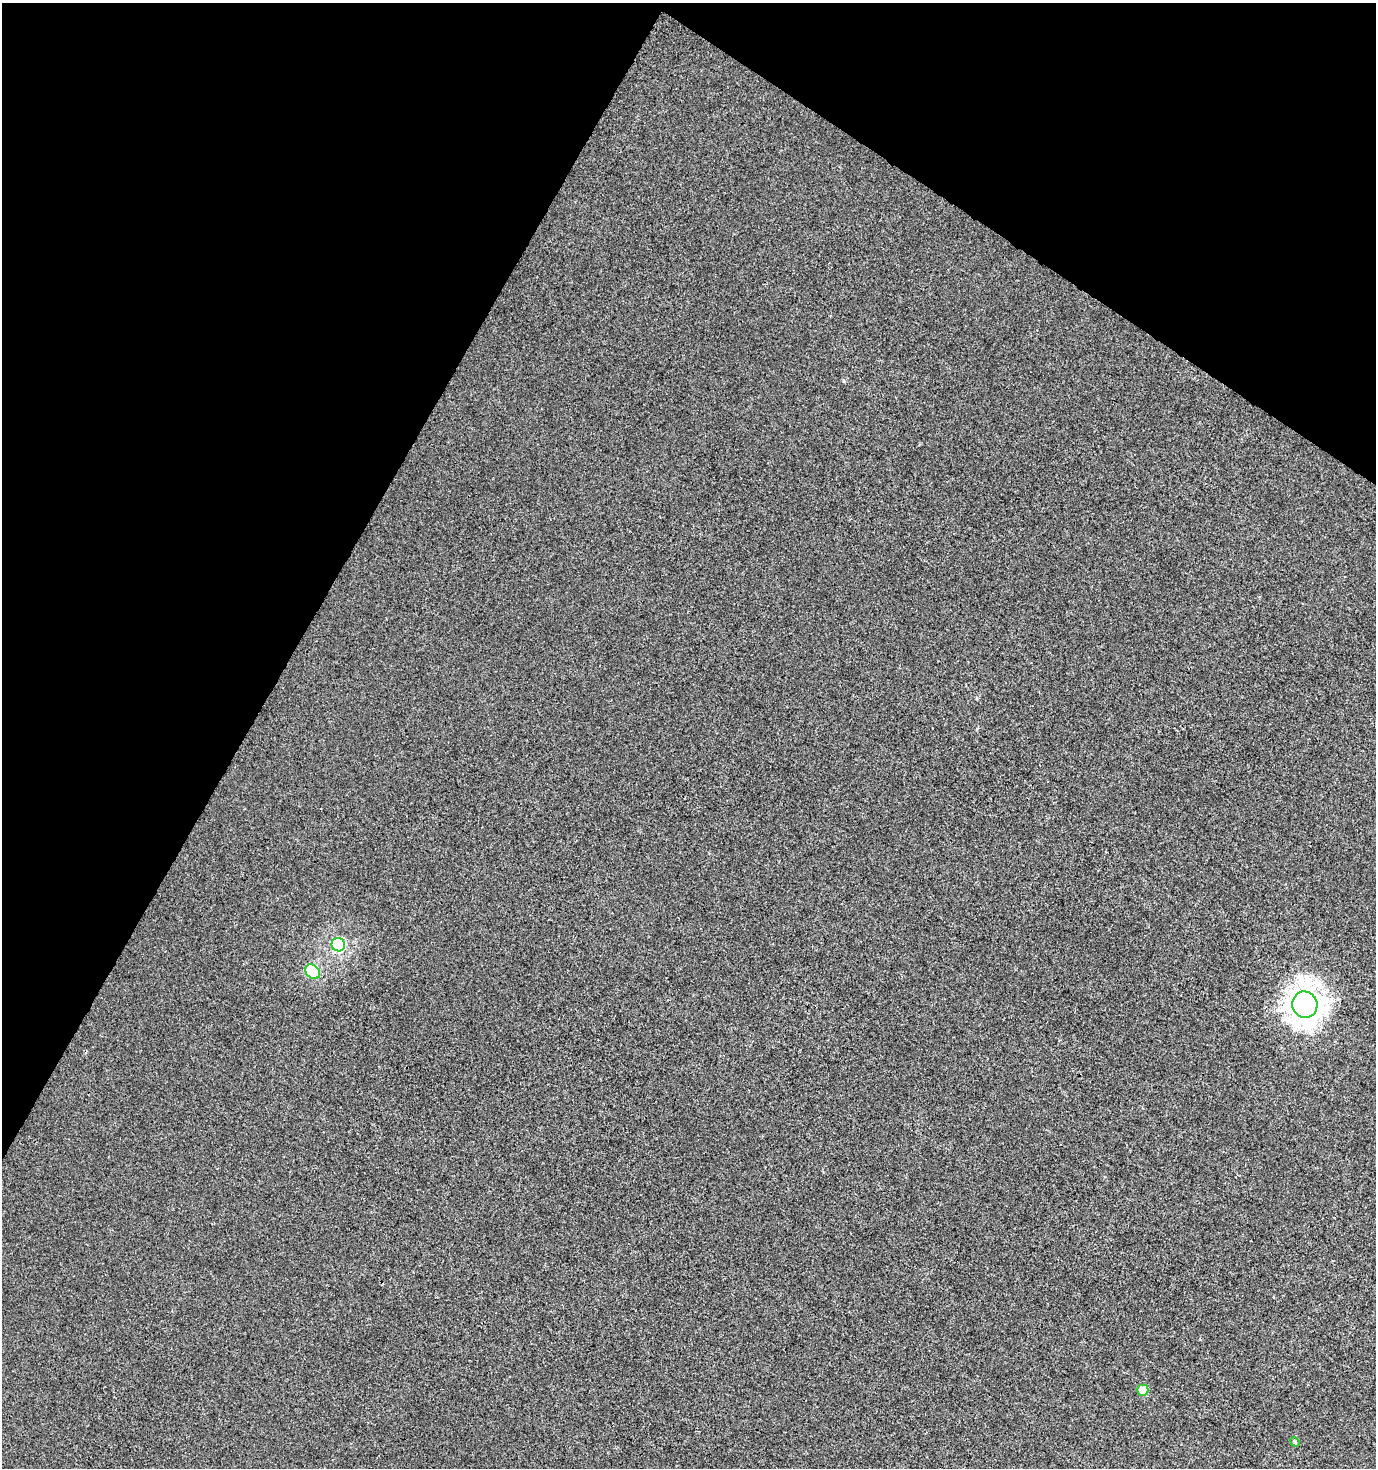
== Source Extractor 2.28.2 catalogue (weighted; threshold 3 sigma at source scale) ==
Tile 2 of 4 x 4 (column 2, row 1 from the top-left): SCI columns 1633-3006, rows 4403-5868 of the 5949 x 5877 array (HDU 1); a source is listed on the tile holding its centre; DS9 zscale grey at full resolution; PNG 1378 x 1470 px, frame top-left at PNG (2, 3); each listed source drawn as its Kron ellipse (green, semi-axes under 4 px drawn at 4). Shown black and unused: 28% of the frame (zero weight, under 3 of 4 exposures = <1% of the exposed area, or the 3 px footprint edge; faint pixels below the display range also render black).
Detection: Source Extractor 2.28.2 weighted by HDU 2 'WHT'; one run over the whole footprint, this tile lists its part. Background 6.35e-04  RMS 0.0034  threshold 0.0155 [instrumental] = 3 sigma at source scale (4.5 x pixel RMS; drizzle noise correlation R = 1.50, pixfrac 1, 0.0396/0.0396 arcsec/px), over >= 5 px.
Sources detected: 5; all 5 listed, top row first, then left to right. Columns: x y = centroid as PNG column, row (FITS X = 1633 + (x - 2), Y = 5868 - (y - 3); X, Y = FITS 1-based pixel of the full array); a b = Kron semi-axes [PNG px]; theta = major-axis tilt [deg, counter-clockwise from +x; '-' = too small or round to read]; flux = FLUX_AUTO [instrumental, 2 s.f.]
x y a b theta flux
338 945 7 6 - 52
313 972 8 6 -43 29
1305 1005 13 12 - 330
1143 1390 5 5 - 6.7
1295 1442 5 4 - 0.41